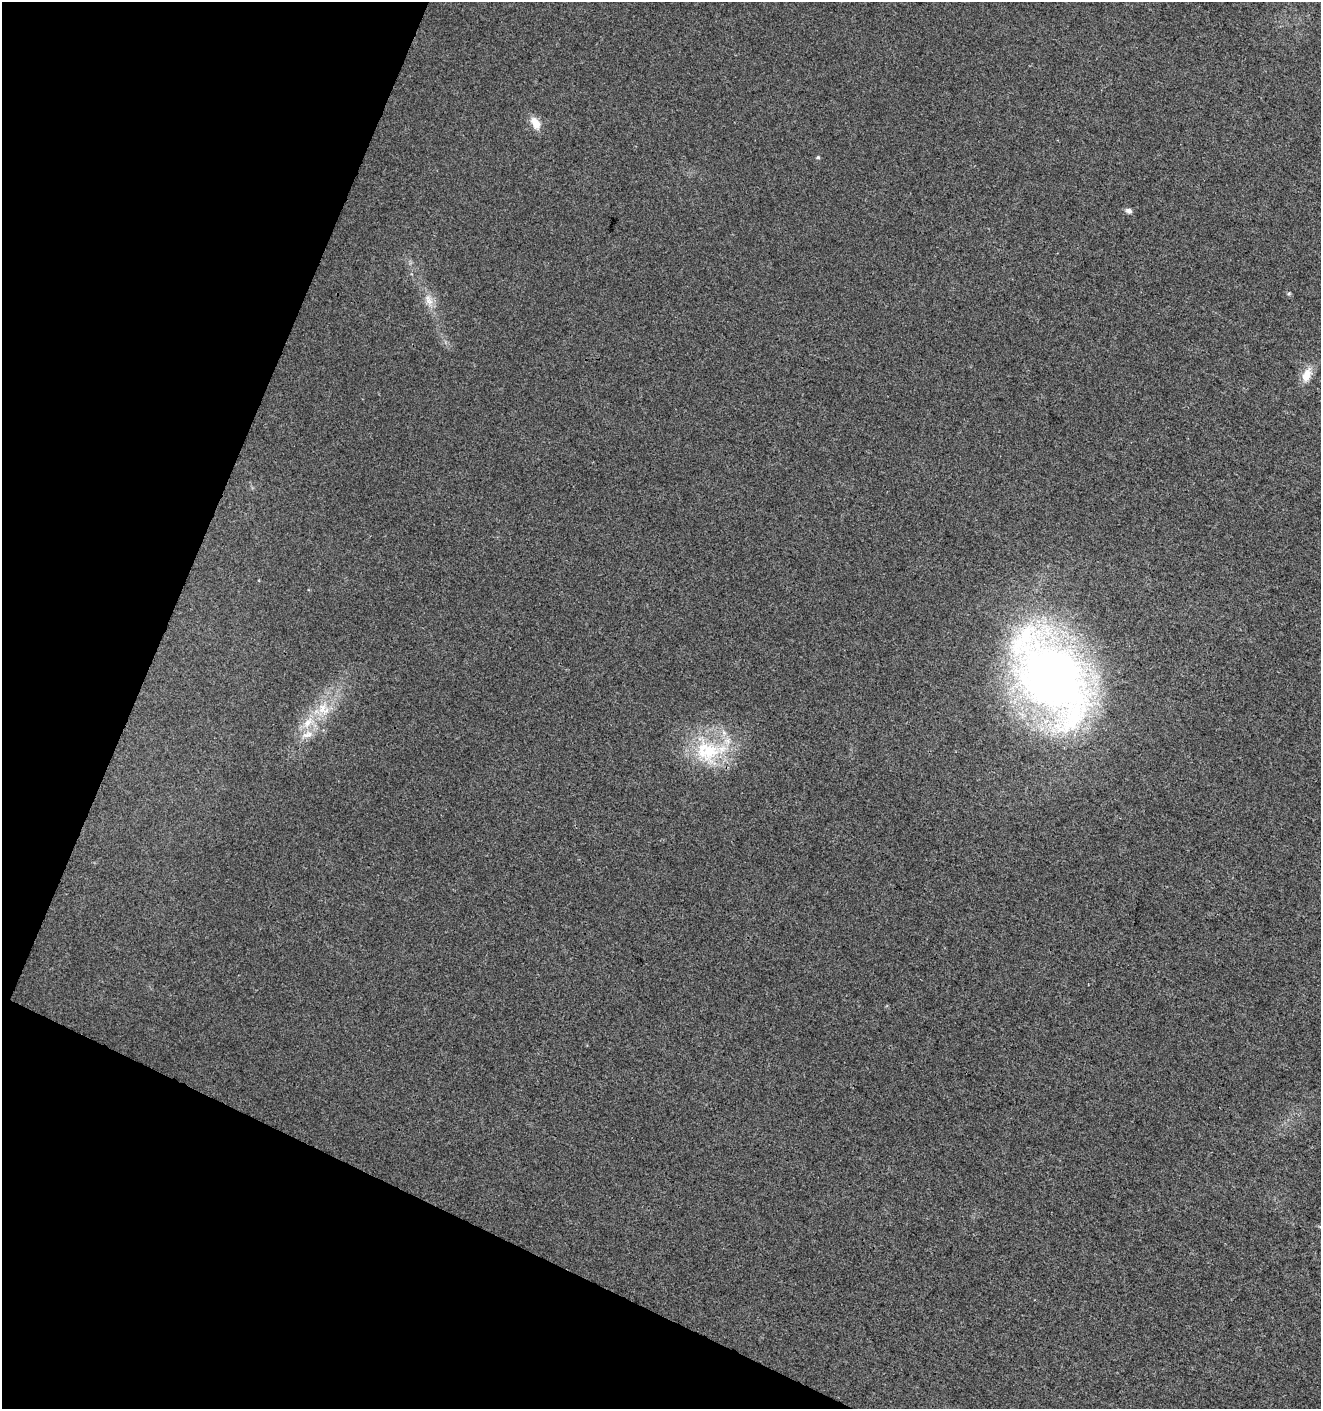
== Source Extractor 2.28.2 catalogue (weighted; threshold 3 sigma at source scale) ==
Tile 9 of 4 x 4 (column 1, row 3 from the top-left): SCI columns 208-1526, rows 1420-2826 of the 5763 x 5641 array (HDU 1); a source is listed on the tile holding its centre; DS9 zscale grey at full resolution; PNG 1323 x 1411 px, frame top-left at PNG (2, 2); no overlay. Shown black and unused: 21% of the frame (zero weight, under 3 of 4 exposures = <1% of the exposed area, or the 3 px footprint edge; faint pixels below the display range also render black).
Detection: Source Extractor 2.28.2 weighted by HDU 2 'WHT'; one run over the whole footprint, this tile lists its part. Background 0.00829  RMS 0.0041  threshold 0.0184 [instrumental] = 3 sigma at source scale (4.5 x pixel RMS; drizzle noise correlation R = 1.50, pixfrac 1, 0.0396/0.0396 arcsec/px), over >= 5 px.
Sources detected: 11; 1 inside a brighter listed object's ellipse — not listed separately; the other 10 listed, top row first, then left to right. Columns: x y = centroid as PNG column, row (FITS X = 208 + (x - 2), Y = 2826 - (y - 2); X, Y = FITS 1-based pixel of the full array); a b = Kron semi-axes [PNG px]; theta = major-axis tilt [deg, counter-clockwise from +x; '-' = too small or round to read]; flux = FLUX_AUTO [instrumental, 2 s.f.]
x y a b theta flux
536 123 17 9 -60 4.8
818 157 5 4 - 0.56
1129 211 8 6 -23 1.5
1289 293 5 5 - 0.6
429 300 16 9 -64 4.1
1306 375 18 10 68 5.7
1052 677 79 47 -57 400
323 709 21 15 -47 8.1
308 723 18 9 55 6.5
707 751 37 32 -13 29